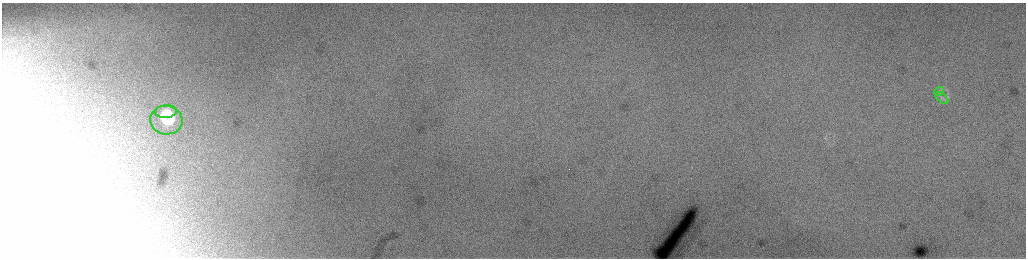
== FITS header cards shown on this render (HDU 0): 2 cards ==
NAXIS1  =                 2048 /fastest changing axis
NAXIS2  =                  512 /next to fastest changing axis

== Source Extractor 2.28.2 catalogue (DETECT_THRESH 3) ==
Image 2048 x 512 px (HDU 0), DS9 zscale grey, zoomed out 1/2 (1 PNG px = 2 x 2 image px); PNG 1028 x 260 px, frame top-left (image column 1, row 511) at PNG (2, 3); each listed source drawn as its Kron ellipse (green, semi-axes under 4 px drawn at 4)
Background 247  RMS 4.3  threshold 12.8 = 3 sigma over >= 5 px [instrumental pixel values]
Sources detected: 5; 1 cannot appear on this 1/2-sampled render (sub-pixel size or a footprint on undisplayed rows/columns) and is neither listed nor drawn; the other 4 listed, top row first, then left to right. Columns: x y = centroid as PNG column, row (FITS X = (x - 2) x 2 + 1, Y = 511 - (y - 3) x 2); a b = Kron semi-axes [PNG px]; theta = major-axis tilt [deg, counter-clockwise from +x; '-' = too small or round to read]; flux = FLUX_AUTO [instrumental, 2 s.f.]
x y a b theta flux
939 91 5 2 - 1100
942 98 8 3 -42 2100
166 112 11 6 4 11000
166 120 16 14 -6 26000
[1 sub-pixel or undisplayed-footprint detection neither listed nor drawn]